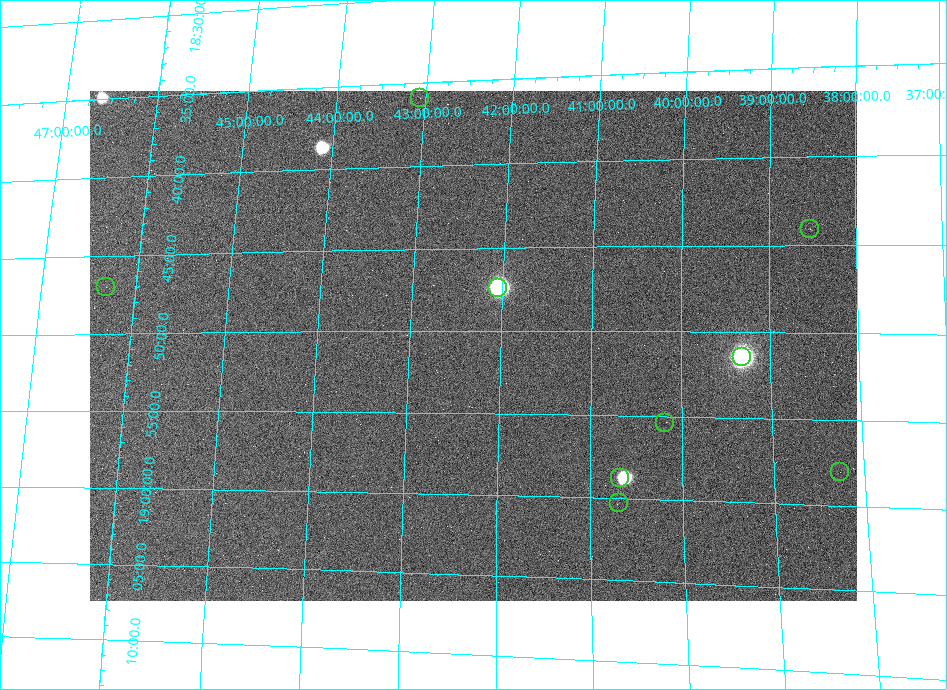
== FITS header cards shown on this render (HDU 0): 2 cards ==
NAXIS1  =                  767 /
NAXIS2  =                  510 /

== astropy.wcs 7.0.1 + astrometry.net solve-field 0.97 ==
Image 767 x 510 px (HDU 0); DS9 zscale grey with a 90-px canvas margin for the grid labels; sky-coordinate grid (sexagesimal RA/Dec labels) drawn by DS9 from the SOLVED WCS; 9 Tycho-2 reference stars matched to detected sources circled (green)
Header WCS: none
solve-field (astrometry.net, Tycho-2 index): SOLVED blind (the file carries no WCS)
Solved WCS: RA---TAN-SIP/DEC--TAN-SIP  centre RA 18:50:53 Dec +42:18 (282.72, +42.30 deg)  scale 39.5 x 40.5 arcsec/px (non-square pixels)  FOV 504.6' x 344.1'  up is -88 deg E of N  parity normal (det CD < 0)
(file carries no celestial WCS; the grid is the blind solution)
Tycho-2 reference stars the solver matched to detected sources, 9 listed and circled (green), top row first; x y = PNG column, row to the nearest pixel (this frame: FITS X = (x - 90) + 1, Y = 510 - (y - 91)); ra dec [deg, ICRS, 3 dp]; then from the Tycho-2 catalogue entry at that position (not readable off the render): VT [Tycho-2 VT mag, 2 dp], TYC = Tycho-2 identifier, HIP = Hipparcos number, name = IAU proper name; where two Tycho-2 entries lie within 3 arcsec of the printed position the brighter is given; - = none
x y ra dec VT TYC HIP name
420 98 278.978 +43.056 7.37 3113-497-1 91164 -
810 229 281.021 +38.533 6.76 3118-2030-1 91898 -
106 287 281.746 +46.315 6.51 3540-597-1 92156 -
498 288 281.844 +42.048 7.60 3126-1092-1 - -
742 357 282.862 +39.321 7.27 3119-2531-1 92537 -
665 423 283.857 +40.177 6.84 3123-1905-1 92869 -
840 472 284.508 +38.266 5.87 3119-2541-1 93104 -
620 478 284.694 +40.679 6.17 3123-1062-1 93177 -
619 503 285.079 +40.684 6.77 3124-983-1 93309 -